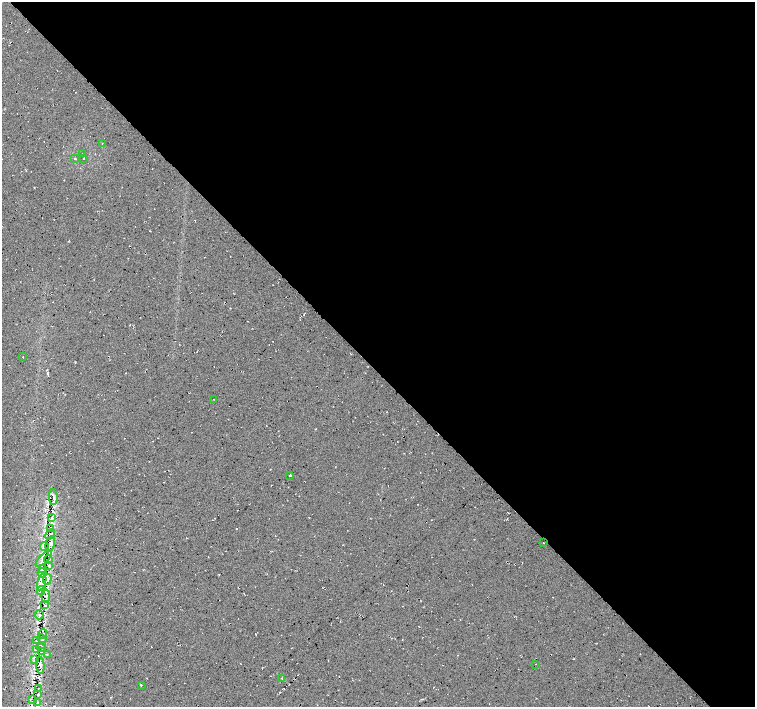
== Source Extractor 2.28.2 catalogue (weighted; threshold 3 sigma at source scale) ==
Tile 8 of 4 x 4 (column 4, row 2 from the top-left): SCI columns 4515-6019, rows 2965-4373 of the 6020 x 5994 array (HDU 1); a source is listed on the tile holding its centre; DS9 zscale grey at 2 x 2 block average (1 PNG px = mean of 2 x 2 image px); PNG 757 x 709 px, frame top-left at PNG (2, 2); each listed source drawn as its Kron ellipse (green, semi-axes under 4 px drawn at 4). Shown black and unused: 52% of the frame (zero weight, under 2 of 3 exposures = <1% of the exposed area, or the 3 px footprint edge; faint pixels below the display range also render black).
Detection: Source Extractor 2.28.2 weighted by HDU 2 'WHT'; one run over the whole footprint, this tile lists its part. Background 0.0325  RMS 0.013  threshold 0.0563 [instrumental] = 3 sigma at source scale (4.5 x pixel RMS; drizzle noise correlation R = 1.50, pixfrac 1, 0.0396/0.0396 arcsec/px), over >= 5 px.
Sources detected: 47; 2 cosmic-ray / hot-pixel residue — neither listed nor drawn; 4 inside a brighter listed object's ellipse — not listed separately; the other 41 listed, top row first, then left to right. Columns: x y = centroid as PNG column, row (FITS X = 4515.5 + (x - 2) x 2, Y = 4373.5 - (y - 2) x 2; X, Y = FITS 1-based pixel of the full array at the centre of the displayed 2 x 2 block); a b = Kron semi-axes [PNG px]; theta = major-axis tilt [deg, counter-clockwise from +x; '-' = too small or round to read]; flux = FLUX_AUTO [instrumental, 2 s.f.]
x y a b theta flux
102 143 2 2 - 15
83 154 2 2 - 1.4
75 158 3 2 - 2.3
83 158 2 2 - 4.2
23 357 2 2 - 1.1
213 399 2 2 - 0.89
290 475 2 2 - 36
53 497 8 2 -88 6
52 518 3 2 - 2.3
51 528 2 2 - 2
50 534 6 2 47 3.9
543 543 2 2 - 0.94
50 544 8 2 78 6.2
44 547 5 3 - 5.1
44 559 10 4 44 9.6
48 559 5 3 - 4.3
48 566 3 2 - 1.2
43 568 2 2 - 1.8
42 573 5 2 - 2.5
47 579 5 2 - 4.7
42 582 9 3 75 9.7
41 591 4 3 - 3.6
46 596 6 3 84 5.9
44 605 2 2 - 2
39 615 4 3 - 4.2
43 634 5 2 - 3.1
42 639 5 2 - 2.8
37 641 3 2 - 1.5
42 647 5 2 - 2.5
36 649 3 2 - 1.1
41 651 3 2 - 1.5
47 654 2 2 - 2.6
35 660 3 2 - 2.3
535 664 2 2 - 1.8
40 665 9 3 -83 7.3
282 678 2 2 - 30
141 685 2 2 - 7.2
38 689 3 2 - 1.5
38 695 3 2 - 2.3
33 700 2 2 - 1.5
38 703 3 2 - 2.4
Diffuse or blended objects may show on this block-average render without a row.